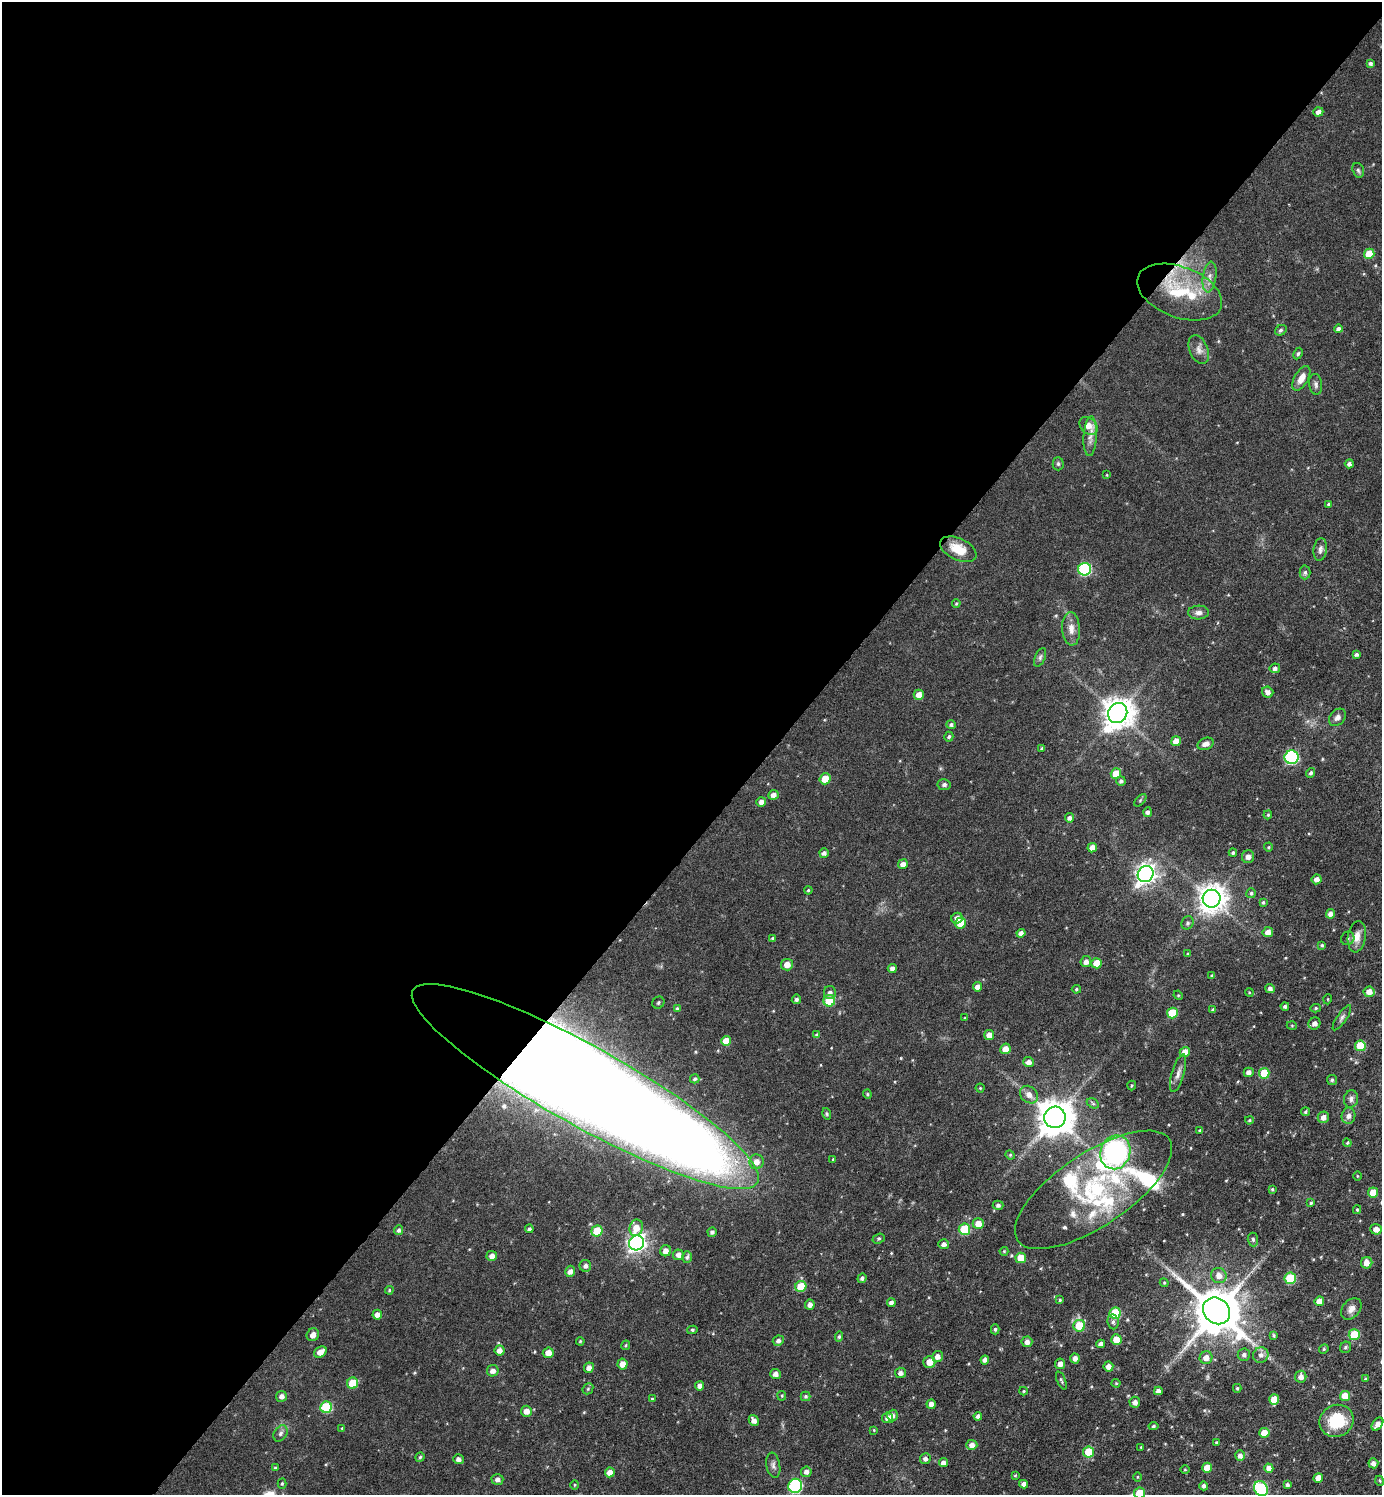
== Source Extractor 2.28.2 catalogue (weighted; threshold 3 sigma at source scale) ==
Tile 5 of 4 x 4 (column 1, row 2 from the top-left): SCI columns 158-1537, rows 2987-4479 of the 5978 x 5976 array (HDU 1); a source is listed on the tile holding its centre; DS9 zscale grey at full resolution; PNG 1384 x 1497 px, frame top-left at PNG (2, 2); each listed source drawn as its Kron ellipse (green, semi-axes under 4 px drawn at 4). Shown black and unused: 56% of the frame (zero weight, under 3 of 6 exposures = <1% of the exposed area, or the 3 px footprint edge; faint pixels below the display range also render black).
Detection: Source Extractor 2.28.2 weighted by HDU 2 'WHT'; one run over the whole footprint, this tile lists its part. Background 0.0806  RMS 0.004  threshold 0.0164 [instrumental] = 3 sigma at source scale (4.09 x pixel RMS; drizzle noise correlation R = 1.36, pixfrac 0.8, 0.05/0.05 arcsec/px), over >= 5 px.
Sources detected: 273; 9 inside a brighter listed object's ellipse — not listed separately; the other 264 listed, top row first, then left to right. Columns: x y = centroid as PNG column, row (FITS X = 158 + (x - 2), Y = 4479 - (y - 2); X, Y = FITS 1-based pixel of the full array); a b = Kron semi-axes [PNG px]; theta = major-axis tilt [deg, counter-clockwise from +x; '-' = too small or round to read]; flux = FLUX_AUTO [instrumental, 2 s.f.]
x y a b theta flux
1370 63 4 4 - 0.92
1318 112 5 4 - 1.8
1358 170 7 5 -72 0.8
1369 254 5 5 - 7.7
1210 277 15 6 81 2.4
1180 292 44 25 -21 23
1338 329 4 4 - 1.2
1281 330 6 5 - 0.73
1199 350 15 9 -67 2.5
1298 354 6 4 62 0.6
1301 378 13 6 60 3.3
1316 384 10 6 -83 1.2
1089 426 10 7 -41 3.9
1090 436 20 6 87 2.8
1058 464 6 5 - 0.76
1349 464 4 4 - 1.2
1107 475 4 2 - 0.28
1329 504 4 4 - 0.78
958 549 19 10 -25 7.5
1320 549 11 6 82 1.4
1085 569 6 6 - 36
1305 572 7 5 89 0.9
956 603 4 3 - 0.45
1198 613 10 7 2 1.7
1071 629 16 9 -86 3.2
1357 654 4 4 - 0.88
1040 657 10 5 66 0.97
1275 668 5 5 - 1.2
1268 692 6 5 - 1.9
919 695 5 5 - 3.1
1118 713 10 9 - 580
1337 717 10 7 47 1.6
951 725 5 4 - 0.83
949 737 5 4 - 0.78
1176 741 5 5 - 4.1
1206 744 8 6 21 1.9
1042 748 3 3 - 0.51
1292 757 7 6 - 46
1311 773 5 4 - 0.79
1116 774 5 5 - 6.1
825 779 5 5 - 5.5
1121 781 5 4 - 0.86
944 785 6 5 - 0.94
773 795 5 4 - 1.9
1140 800 8 3 46 0.46
761 802 5 4 - 1.8
1148 812 5 4 - 1.1
1268 815 4 3 - 0.44
1069 818 4 4 - 1.4
1268 847 4 4 - 0.43
1092 848 5 4 - 2.9
824 853 5 4 - 1.3
1233 853 4 4 - 0.62
1248 857 6 6 - 2
903 864 5 4 - 2.2
1146 874 8 7 - 210
1316 879 5 5 - 1.9
808 890 4 3 - 0.39
1251 893 5 4 - 0.68
1212 899 9 9 - 430
1263 902 4 3 - 0.56
1330 914 5 4 - 1.7
957 918 6 5 - 2.2
961 923 5 5 - 6.5
1187 923 7 6 - 0.83
1268 932 5 5 - 2.3
1021 933 4 4 - 1.7
1357 937 16 9 81 3.5
1348 938 7 6 - 0.88
773 939 4 4 - 0.69
1322 945 4 4 - 0.57
1187 954 4 3 - 0.36
1086 962 5 5 - 2
1097 963 5 5 - 5.9
787 965 6 5 - 3.2
892 968 4 4 - 1.5
1212 976 4 4 - 0.72
978 987 5 4 - 2.5
1270 988 5 4 - 1.2
1076 989 4 3 - 0.47
1249 992 4 3 - 0.31
1369 992 5 5 - 3.1
830 993 6 6 - 1.4
1178 995 5 4 - 0.39
796 999 5 4 - 0.92
1328 999 5 3 - 0.3
829 1001 6 5 - 10
658 1003 6 5 - 0.97
1285 1006 4 4 - 0.88
1316 1008 5 4 - 0.56
678 1009 4 4 - 0.79
1213 1010 4 4 - 0.73
1172 1013 5 5 - 11
964 1018 4 2 - 0.27
1342 1018 15 5 56 1.2
1314 1023 6 6 - 1.8
1292 1026 5 3 - 0.33
817 1035 4 3 - 0.59
989 1035 5 5 - 2.9
726 1041 5 5 - 4.7
1360 1046 5 5 - 13
1005 1049 5 5 - 3.9
1185 1052 5 5 - 3.5
1029 1062 5 5 - 2
1249 1072 5 4 - 1.6
1178 1073 19 6 74 2.2
1264 1073 5 5 - 11
695 1079 4 4 - 0.74
1332 1080 5 5 - 0.7
585 1086 197 39 -29 2000
1132 1086 5 4 - 0.48
980 1088 4 4 - 0.42
867 1094 4 4 - 0.49
1029 1095 10 8 -40 2.5
1351 1099 9 7 75 1.3
1093 1103 6 4 -31 0.65
1305 1112 4 4 - 0.69
827 1114 6 4 -73 0.53
1348 1116 8 7 - 1.8
1055 1117 10 10 - 800
1323 1117 6 5 - 2.2
1249 1120 4 3 - 0.43
1200 1130 4 3 - 0.52
1347 1143 4 4 - 0.46
1115 1152 17 15 71 73
1010 1155 5 4 - 0.41
833 1159 4 3 - 0.35
756 1162 7 7 - 2.8
1357 1176 4 3 - 0.29
1272 1189 4 3 - 0.49
1093 1190 91 36 34 52
1373 1192 5 5 - 5
1311 1203 3 3 - 0.58
998 1205 5 4 - 1.1
1357 1210 4 4 - 0.43
978 1224 5 5 - 4
636 1228 8 6 72 4.2
529 1229 4 4 - 0.76
964 1229 5 5 - 15
1376 1229 5 5 - 1.8
399 1230 5 4 - 0.86
597 1231 6 5 - 9.9
712 1232 5 4 - 0.93
879 1238 6 5 - 0.6
1253 1239 7 5 -86 0.77
636 1243 8 7 - 160
944 1244 5 5 - 1.4
666 1251 5 5 - 2.2
1004 1251 4 4 - 0.41
678 1255 5 5 - 1.8
492 1256 5 5 - 1.9
687 1257 6 5 - 0.83
1021 1258 5 5 - 6.7
1367 1263 6 5 - 3.1
585 1266 6 6 - 1.4
570 1271 6 5 - 1.7
1219 1276 8 7 - 2.9
862 1278 5 4 - 0.89
1290 1278 6 6 - 16
1164 1283 4 4 - 0.43
801 1286 5 5 - 8.4
389 1290 4 3 - 0.38
1060 1300 4 4 - 0.53
1319 1301 5 4 - 3.5
891 1303 4 4 - 1.4
810 1305 5 4 - 2
1351 1309 12 8 48 2.3
1217 1311 14 12 -41 1700
1115 1313 5 5 - 16
377 1315 5 5 - 2
1113 1322 7 5 -83 0.98
1079 1326 6 6 - 9.2
995 1329 5 4 - 0.66
692 1330 5 4 - 0.64
313 1335 6 6 - 2.5
1274 1335 4 4 - 0.54
1354 1335 5 5 - 11
839 1337 5 4 - 0.7
1116 1339 5 5 - 4.8
580 1341 4 3 - 0.37
778 1341 5 5 - 1.2
1027 1342 5 5 - 2.1
1101 1344 4 4 - 1.6
626 1345 5 4 - 0.45
1346 1347 6 5 - 0.7
1324 1349 5 4 - 0.5
499 1350 5 5 - 2.2
320 1352 7 5 36 2.9
548 1353 5 5 - 3
1244 1355 6 6 - 1.2
1261 1355 8 7 - 1.9
937 1356 5 5 - 2.1
1075 1358 5 4 - 1.8
1206 1358 6 6 - 2.9
985 1360 4 4 - 1.4
929 1362 6 6 - 3.7
622 1364 5 5 - 3.1
1060 1364 5 5 - 1.8
1108 1366 5 5 - 2.3
589 1368 5 5 - 1.8
493 1371 6 5 - 1.8
900 1373 5 5 - 1.4
775 1374 5 5 - 1.5
1301 1377 6 5 - 2
1365 1379 4 3 - 0.47
1061 1380 10 4 -67 0.7
352 1383 5 5 - 7.2
1116 1383 4 4 - 0.37
700 1386 4 4 - 1.9
1237 1388 4 3 - 0.48
588 1389 6 5 - 0.58
1023 1391 4 4 - 0.36
1158 1391 4 4 - 2
281 1396 5 5 - 1.6
782 1396 5 4 - 0.44
806 1396 5 5 - 0.63
1345 1396 5 5 - 6.8
652 1399 4 4 - 0.44
1274 1400 5 5 - 6.2
1135 1402 5 5 - 2
931 1404 4 4 - 2.1
326 1407 6 5 - 19
526 1411 5 5 - 2.6
892 1415 6 5 - 1.6
978 1416 4 4 - 1.2
888 1418 5 5 - 1.8
754 1420 6 4 -57 2
1337 1421 17 15 29 15
1377 1424 7 5 54 2.2
1153 1426 5 4 - 0.64
342 1428 4 3 - 0.33
874 1430 4 4 - 0.3
281 1433 9 6 58 1.2
1264 1433 5 5 - 5.8
1217 1443 4 3 - 0.85
972 1445 5 5 - 2
1141 1447 3 3 - 0.33
1088 1452 5 5 - 8.7
1240 1456 5 5 - 1.8
420 1457 4 4 - 0.58
458 1459 5 5 - 1.4
925 1459 5 5 - 1.3
943 1463 5 4 - 1.7
1373 1463 5 5 - 1.9
773 1465 13 7 -79 1.4
275 1468 3 3 - 0.52
1207 1468 5 5 - 4.7
1269 1468 5 4 - 2.5
1185 1470 5 3 - 0.36
610 1472 5 5 - 2.6
806 1472 5 5 - 1.6
1015 1475 4 3 - 0.38
1138 1477 5 3 - 0.36
1318 1478 5 4 - 3.1
497 1479 6 5 - 1.6
1380 1481 5 3 - 0.37
282 1484 5 4 - 0.52
1024 1484 4 4 - 1.9
575 1485 5 3 - 0.35
1287 1485 4 3 - 0.83
795 1486 7 7 - 38
1204 1486 4 4 - 1.1
1261 1488 8 6 -62 27
1140 1493 5 5 - 8.7
Overlapping masked pixels (flux is a lower limit): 2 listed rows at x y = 1180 292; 585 1086
Isophote crosses this tile's border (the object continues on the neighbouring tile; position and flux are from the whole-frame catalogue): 2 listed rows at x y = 1261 1488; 1140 1493